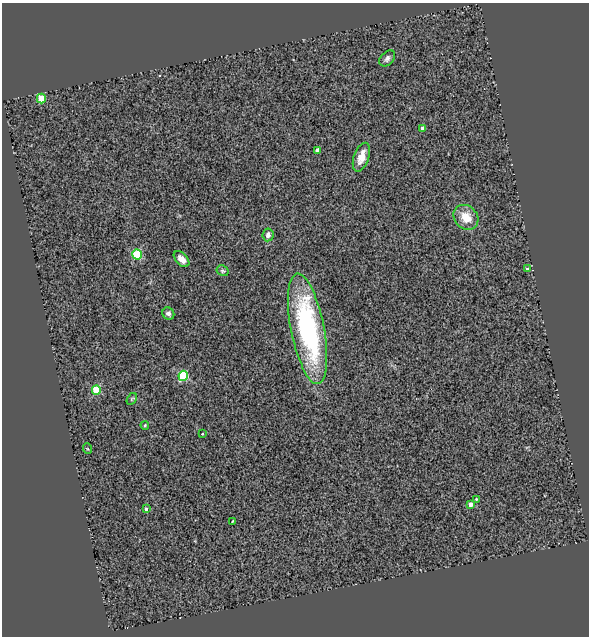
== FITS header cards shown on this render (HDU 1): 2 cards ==
NAXIS1  =                  587
NAXIS2  =                  634

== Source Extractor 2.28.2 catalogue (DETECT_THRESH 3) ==
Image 587 x 634 px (HDU 1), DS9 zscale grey, 1 PNG px = 1 image px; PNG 591 x 638 px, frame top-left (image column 1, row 634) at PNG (2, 3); each listed source drawn as its Kron ellipse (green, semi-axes under 4 px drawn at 4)
Background 0.846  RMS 0.22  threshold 0.674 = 3 sigma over >= 5 px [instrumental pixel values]
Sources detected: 23; all 23 listed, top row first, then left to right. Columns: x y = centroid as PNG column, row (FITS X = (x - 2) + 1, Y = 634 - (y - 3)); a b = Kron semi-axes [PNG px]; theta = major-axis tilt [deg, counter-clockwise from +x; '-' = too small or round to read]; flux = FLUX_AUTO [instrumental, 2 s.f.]
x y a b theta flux
387 58 9 6 45 54
41 99 5 4 - 390
423 128 4 3 - 54
317 150 4 3 - 79
361 157 15 7 70 210
466 217 13 11 -44 270
268 235 6 5 - 71
137 255 5 5 - 910
181 259 9 5 -47 100
527 269 3 3 - 17
223 271 6 5 - 26
168 313 6 5 - 50
308 329 56 16 -79 3000
183 376 5 5 - 1000
96 390 4 4 - 720
132 399 6 4 57 20
145 425 4 4 - 18
202 434 3 2 - 11
88 449 5 3 - 14
476 499 4 3 - 15
470 504 4 3 - 110
146 509 4 3 - 32
233 521 3 2 - 10